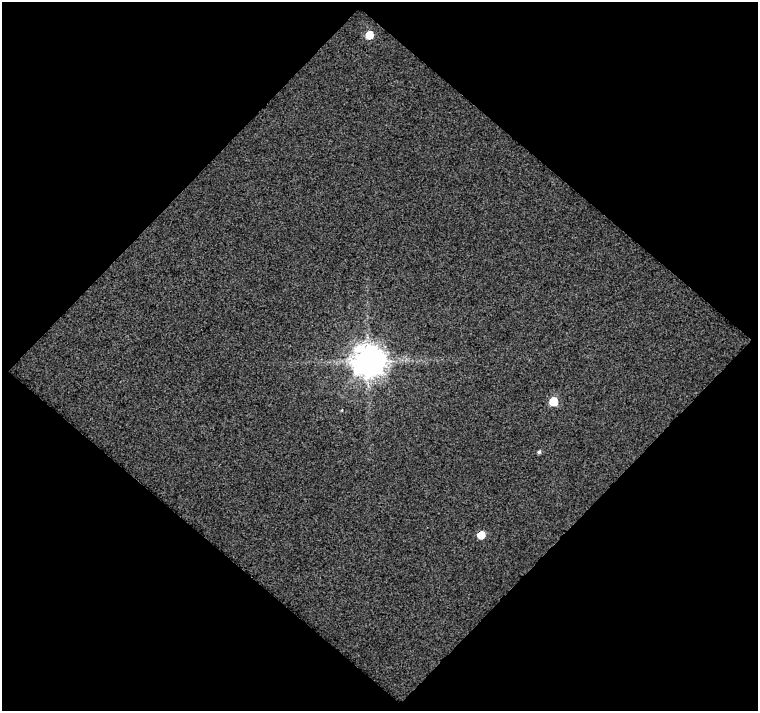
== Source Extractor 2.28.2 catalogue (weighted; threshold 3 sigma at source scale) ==
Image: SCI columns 1-756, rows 24-732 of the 756 x 757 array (HDU 1 of 3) = the unmasked area's bounding box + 8 px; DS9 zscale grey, full resolution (1 PNG px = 1 image px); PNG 760 x 713 px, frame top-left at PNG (2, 2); no overlay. Shown black and unused: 52% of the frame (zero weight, under 2 of 3 exposures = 2% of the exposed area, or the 3 px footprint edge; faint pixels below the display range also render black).
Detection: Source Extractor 2.28.2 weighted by HDU 2 'WHT'. Background 0.00344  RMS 0.51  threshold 2.28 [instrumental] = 3 sigma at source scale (4.5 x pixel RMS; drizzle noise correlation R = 1.50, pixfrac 1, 0.0396/0.0396 arcsec/px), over >= 5 px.
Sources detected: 6; all 6 listed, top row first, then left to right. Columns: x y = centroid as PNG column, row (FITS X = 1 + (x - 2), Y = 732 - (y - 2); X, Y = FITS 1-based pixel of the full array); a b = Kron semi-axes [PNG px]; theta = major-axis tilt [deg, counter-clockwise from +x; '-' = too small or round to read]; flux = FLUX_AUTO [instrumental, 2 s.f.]
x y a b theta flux
369 35 5 5 - 1200
368 361 10 10 - 98000
553 401 6 5 - 1700
342 410 4 3 - 35
539 452 5 4 - 100
481 535 5 5 - 930